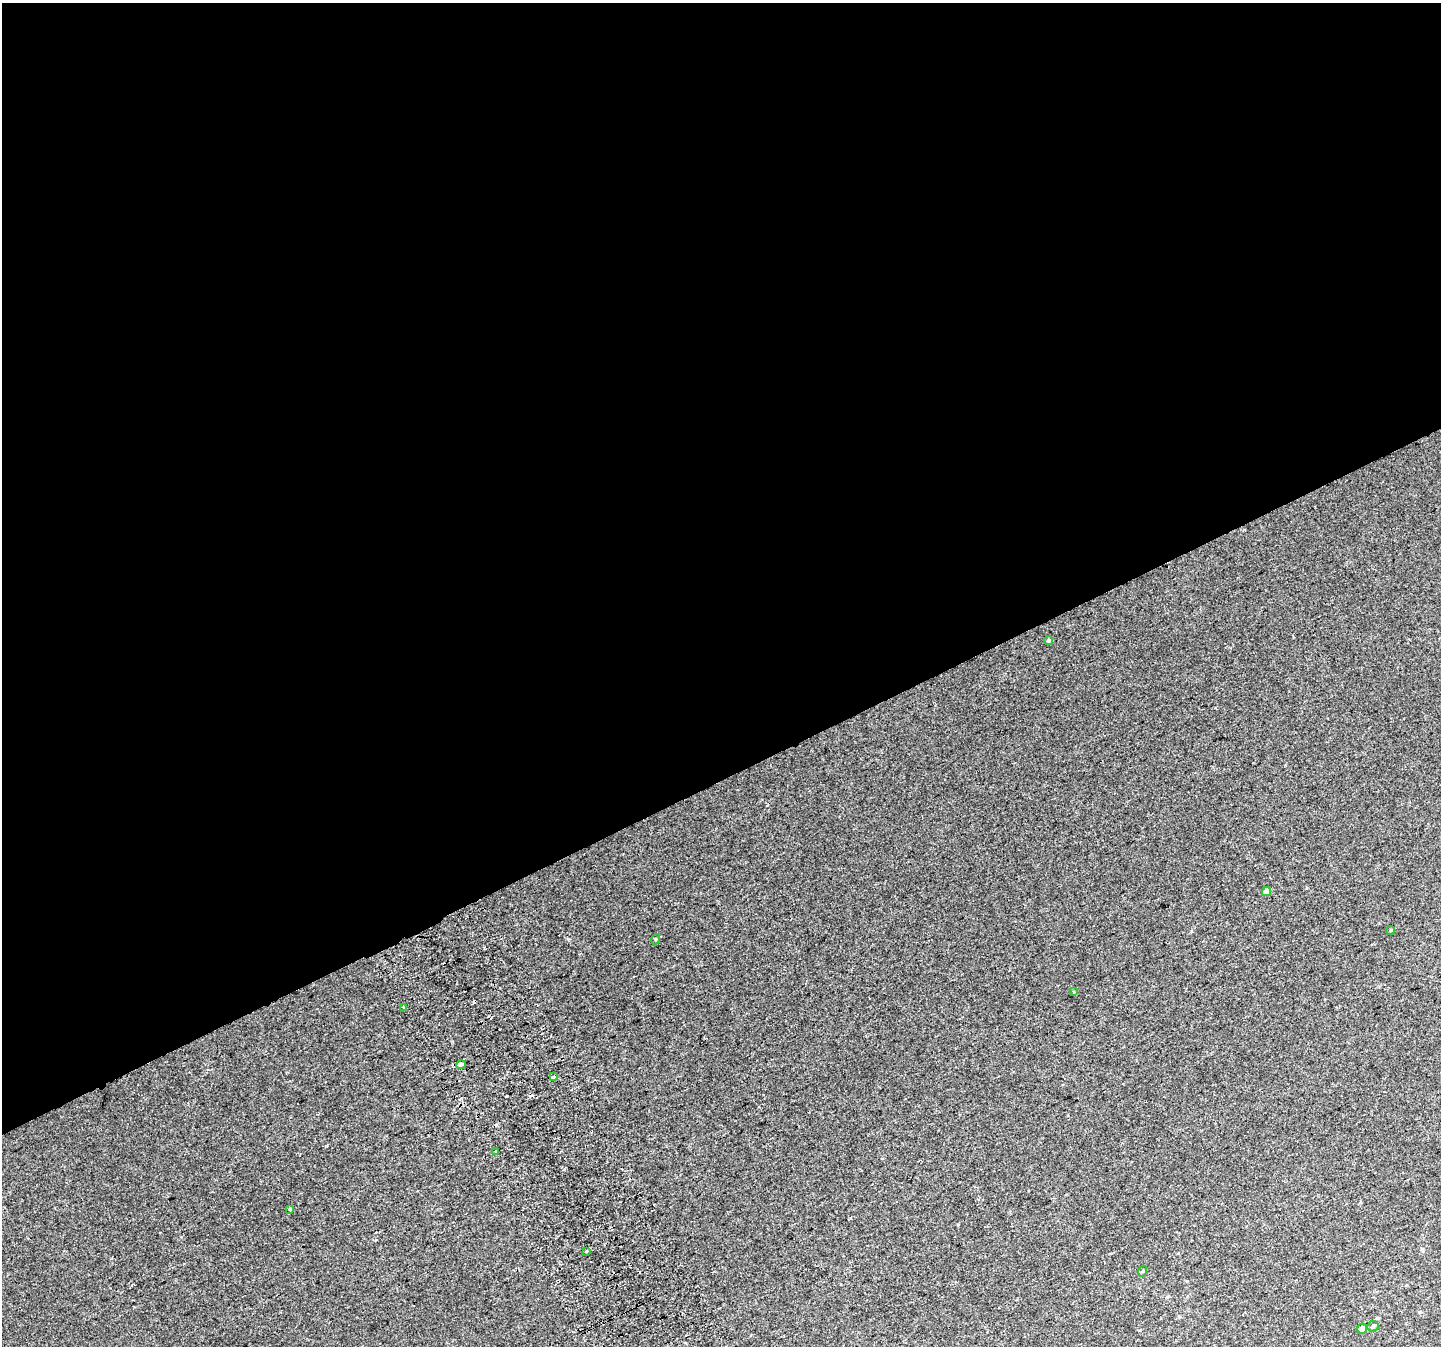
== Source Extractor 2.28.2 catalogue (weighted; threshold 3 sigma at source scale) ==
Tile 2 of 4 x 4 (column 2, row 1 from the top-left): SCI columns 1481-2919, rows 4211-5554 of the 5835 x 5676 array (HDU 1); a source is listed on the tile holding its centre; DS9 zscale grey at full resolution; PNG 1443 x 1348 px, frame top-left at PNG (2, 3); each listed source drawn as its Kron ellipse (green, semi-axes under 4 px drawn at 4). Shown black and unused: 58% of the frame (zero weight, under 2 of 3 exposures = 2% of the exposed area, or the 3 px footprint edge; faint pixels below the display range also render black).
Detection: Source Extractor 2.28.2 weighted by HDU 2 'WHT'; one run over the whole footprint, this tile lists its part. Background 0.012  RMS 0.0062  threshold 0.0279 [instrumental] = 3 sigma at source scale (4.5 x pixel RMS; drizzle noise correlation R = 1.50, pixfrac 1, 0.0396/0.0396 arcsec/px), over >= 5 px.
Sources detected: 19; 5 cosmic-ray / hot-pixel residue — neither listed nor drawn; the other 14 listed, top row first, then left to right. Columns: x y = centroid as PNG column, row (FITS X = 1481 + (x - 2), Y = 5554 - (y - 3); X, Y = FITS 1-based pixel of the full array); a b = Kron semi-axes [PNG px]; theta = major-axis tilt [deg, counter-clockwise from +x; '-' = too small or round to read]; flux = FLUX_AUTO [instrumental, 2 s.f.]
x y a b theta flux
1048 641 4 4 - 1.2
1266 891 5 4 - 4.1
1391 930 4 3 - 0.57
656 939 5 3 - 0.53
1074 991 3 3 - 1.1
404 1008 4 3 - 0.73
461 1065 5 3 - 11
553 1077 3 3 - 4.9
495 1151 3 3 - 1.4
290 1209 4 3 - 2.1
586 1251 3 2 - 2.3
1143 1271 5 3 - 0.6
1373 1326 6 5 - 1.3
1362 1328 5 5 - 3.8
Unlisted compact peaks at least as high as the median listed source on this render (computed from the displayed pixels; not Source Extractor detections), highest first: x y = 568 939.